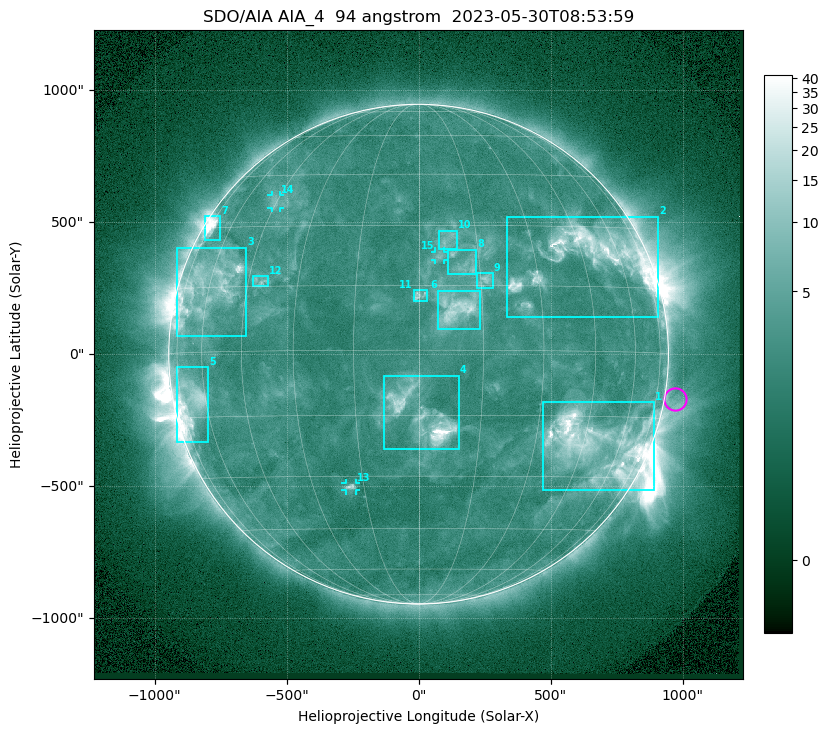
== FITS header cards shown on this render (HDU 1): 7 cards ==
TELESCOP= 'SDO/AIA '           / For AIA: SDO/AIA
INSTRUME= 'AIA_4   '           / For AIA: AIA_ATA1, AIA_ATA2, AIA_ATA3 or AIA_AT
WAVELNTH=                   94 / [angstrom] Wavelength
WAVEUNIT= 'angstrom'           / Wavelength unit: angstrom
DATE-OBS= '2023-05-30T08:53:59.130' / [ISO] Date when observation started; ISO 8
CTYPE1  = 'HPLN-TAN'           / CTYPE1: HPLN
CTYPE2  = 'HPLT-TAN'           / CTYPE2: HPLT

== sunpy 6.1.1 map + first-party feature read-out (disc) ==
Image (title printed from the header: SDO/AIA AIA_4  94 angstrom  2023-05-30T08:53:59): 1024 x 1024 px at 2.4 arcsec/px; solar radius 947 arcsec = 394 px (full disc in frame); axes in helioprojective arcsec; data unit not stated in the header (colour bar unlabelled)
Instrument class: DISC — disc imager (sunpy class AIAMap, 94 A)
Bright regions (active regions / flare kernels): reference = the median radial profile (limb darkening/brightening removed); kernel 9 px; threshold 5 sigma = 3.84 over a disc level ~2.54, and >= 1.15x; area >= 12 px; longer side >= 9 px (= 22 arcsec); searched inside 0.97 R_sun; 15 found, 15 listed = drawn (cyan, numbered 1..; 3 of them under ~33 arcsec drawn as corner ticks so the feature stays visible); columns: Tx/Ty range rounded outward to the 5 arcsec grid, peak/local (2 s.f.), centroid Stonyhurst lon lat
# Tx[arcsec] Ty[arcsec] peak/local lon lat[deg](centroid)
1 470..895 -515..-180 16 +49 -22
2 330..910 140..520 12 +47 +23
3 -915..-650 70..405 9.6 -60 +15
4 -130..155 -360..-80 26 +1 -15
5 -920..-795 -335..-50 8.9 -68 -11
6 70..235 90..240 7 +9 +10
7 -810..-750 430..525 12 -71 +30
8 110..220 300..395 3.8 +11 +20
9 220..280 250..310 4.8 +16 +16
10 80..145 395..470 3.4 +7 +26
11 -20..35 200..245 4.1 +0 +13
12 -630..-565 255..295 3.9 -41 +16
13 -275..-235 -515..-490 4.9 -19 -33
14 -560..-525 555..605 3.2 -46 +37
15 60..95 355..390 3.4 +5 +22
Off-limb structures (1.02-1.3 R_sun): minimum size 162 px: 2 found; the strongest spans PA ~225..310 deg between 1.02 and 1.3 R_sun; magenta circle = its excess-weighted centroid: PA ~260 deg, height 1.04 R_sun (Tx ~970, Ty ~-170 arcsec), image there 1.5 x the reference